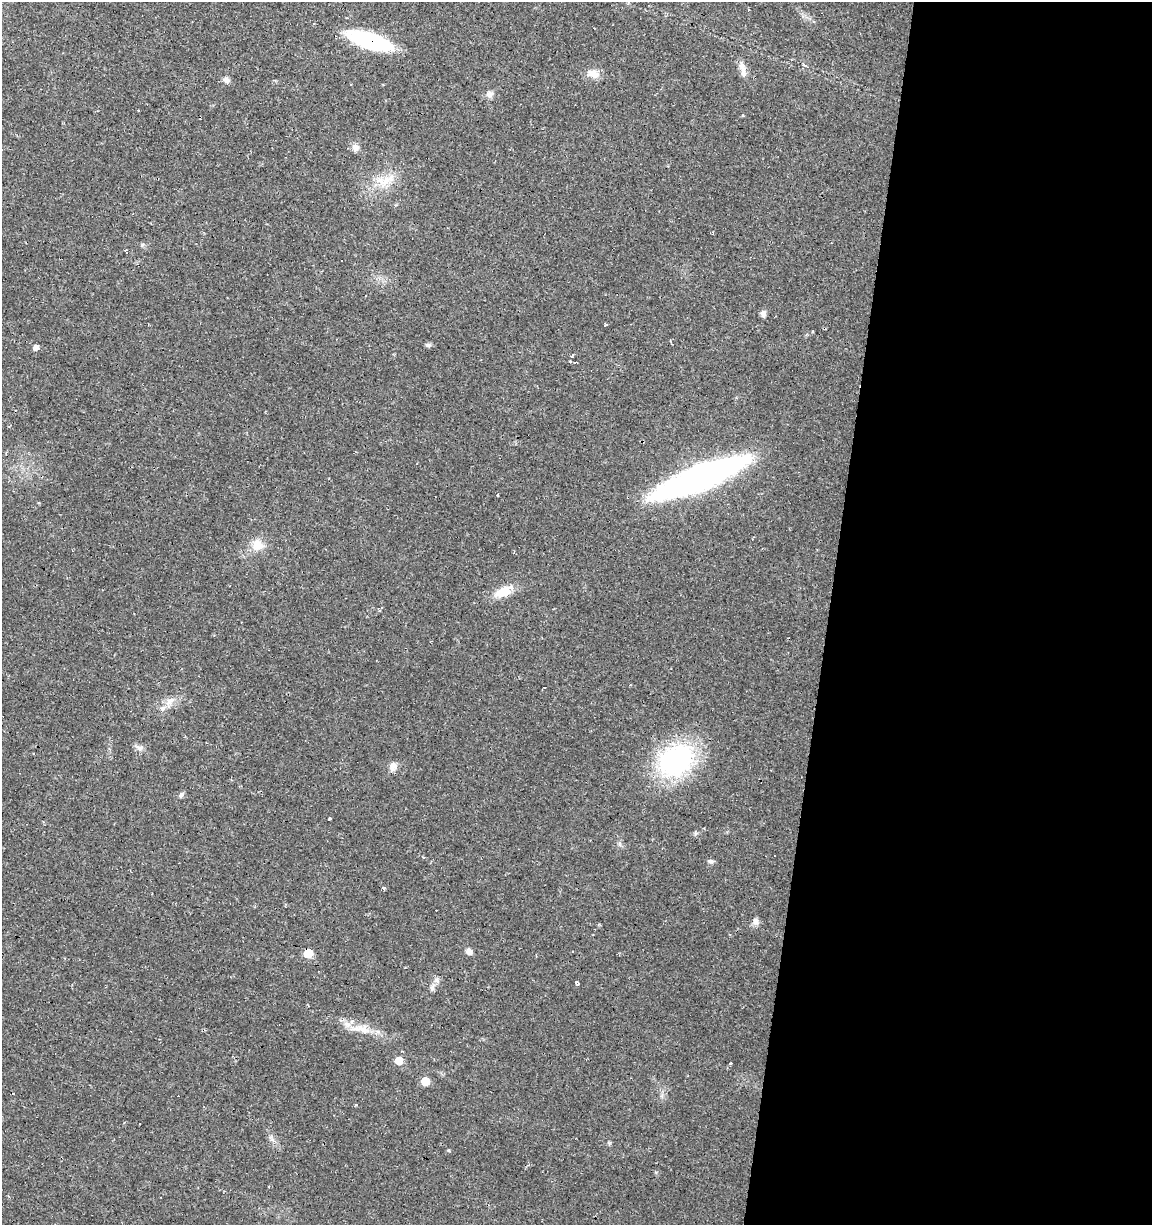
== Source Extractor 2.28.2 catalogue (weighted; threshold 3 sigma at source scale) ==
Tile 12 of 4 x 4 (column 4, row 3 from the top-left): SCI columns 3733-4882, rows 1224-2446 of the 5106 x 4899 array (HDU 1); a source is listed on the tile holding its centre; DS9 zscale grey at full resolution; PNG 1154 x 1227 px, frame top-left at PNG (2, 2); no overlay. Shown black and unused: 28% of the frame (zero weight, under 2 of 3 exposures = <1% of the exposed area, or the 3 px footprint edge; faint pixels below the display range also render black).
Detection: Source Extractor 2.28.2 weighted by HDU 2 'WHT'; one run over the whole footprint, this tile lists its part. Background 0.0131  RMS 0.0028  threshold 0.0127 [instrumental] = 3 sigma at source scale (4.5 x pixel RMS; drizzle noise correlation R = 1.50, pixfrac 1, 0.0396/0.0396 arcsec/px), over >= 5 px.
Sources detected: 51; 10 cosmic-ray / hot-pixel residue — not listed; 3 inside a brighter listed object's ellipse — not listed separately; the other 38 listed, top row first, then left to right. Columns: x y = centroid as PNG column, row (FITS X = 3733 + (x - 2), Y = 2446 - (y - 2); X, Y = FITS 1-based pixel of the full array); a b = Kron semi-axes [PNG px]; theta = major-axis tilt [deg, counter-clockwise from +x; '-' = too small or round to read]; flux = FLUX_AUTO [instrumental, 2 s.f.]
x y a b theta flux
369 41 40 12 -18 36
743 69 25 6 -77 1.9
593 74 16 11 -13 2.5
226 80 8 7 - 1
489 94 9 7 2 1.4
355 148 11 9 -89 1.4
383 181 22 16 9 6
143 244 6 4 20 0.42
126 250 3 2 - 0.5
763 314 8 7 - 0.98
605 325 3 3 - 0.62
428 345 7 5 -1 0.66
36 347 5 5 - 1.6
572 355 4 3 - 0.4
575 362 3 2 - 0.25
700 477 69 16 22 150
497 495 3 3 - 0.38
258 545 16 13 -20 3.5
503 592 22 13 19 4.9
379 610 7 2 -56 0.28
544 687 3 2 - 0.25
168 703 11 7 32 1.9
138 748 11 4 -49 0.93
676 760 43 32 35 40
393 766 11 9 61 1.7
181 795 9 5 58 0.66
330 819 3 2 - 0.44
710 861 10 5 -5 0.62
383 888 3 3 - 0.79
756 921 10 8 -69 1.2
469 951 7 6 - 1.4
308 953 6 5 - 8.9
577 982 4 3 - 1
432 988 12 6 74 1.1
362 1029 17 10 -35 3.4
399 1060 5 5 - 5.8
731 1064 3 3 - 2
425 1081 5 5 - 7.3
Overlapping masked pixels (flux is a lower limit): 2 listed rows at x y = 369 41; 308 953
Unlisted compact peaks at least as high as the median listed source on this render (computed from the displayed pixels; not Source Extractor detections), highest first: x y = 448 1150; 356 1105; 609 1143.